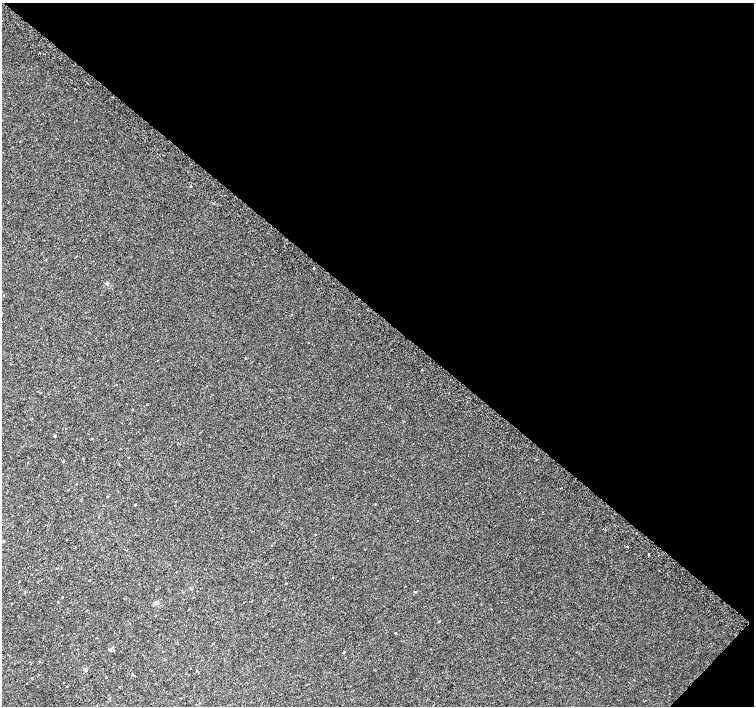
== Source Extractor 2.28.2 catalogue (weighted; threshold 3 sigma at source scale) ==
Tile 8 of 4 x 4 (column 4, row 2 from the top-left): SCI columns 4544-6046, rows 3080-4486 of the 6074 x 6092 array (HDU 1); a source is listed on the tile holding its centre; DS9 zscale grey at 2 x 2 block average (1 PNG px = mean of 2 x 2 image px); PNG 756 x 708 px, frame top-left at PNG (2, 3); no overlay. Shown black and unused: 45% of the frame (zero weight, under 2 of 3 exposures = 2% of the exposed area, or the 3 px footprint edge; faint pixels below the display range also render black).
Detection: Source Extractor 2.28.2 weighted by HDU 2 'WHT'; one run over the whole footprint, this tile lists its part. Background 0.021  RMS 0.0081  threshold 0.0363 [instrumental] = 3 sigma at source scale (4.5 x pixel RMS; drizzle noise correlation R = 1.50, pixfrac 1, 0.0396/0.0396 arcsec/px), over >= 5 px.
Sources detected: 25; all 25 listed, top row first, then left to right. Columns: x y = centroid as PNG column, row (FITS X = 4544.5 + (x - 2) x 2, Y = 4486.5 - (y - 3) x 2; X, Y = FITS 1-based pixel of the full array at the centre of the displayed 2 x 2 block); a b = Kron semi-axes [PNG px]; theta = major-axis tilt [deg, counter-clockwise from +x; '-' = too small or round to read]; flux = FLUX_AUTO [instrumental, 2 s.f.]
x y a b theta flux
190 186 2 2 - 2.6
46 260 2 2 - 1.2
314 268 2 2 - 2.7
245 358 2 2 - 0.77
55 436 2 2 - 1.6
63 461 2 2 - 1.8
108 496 2 2 - 0.76
375 504 2 2 - 1.1
135 505 2 2 - 1.5
417 521 2 2 - 0.53
315 534 2 2 - 0.72
67 539 2 2 - 0.8
3 541 3 2 - 1.1
627 547 2 2 - 2.9
648 554 2 2 - 8.1
57 568 2 2 - 0.83
37 582 2 2 - 0.9
286 583 2 2 - 0.8
415 592 2 2 - 1.5
156 603 5 3 - 2.8
439 621 2 2 - 1.2
395 633 2 2 - 1.1
213 644 2 2 - 0.82
344 652 3 2 - 1.1
196 704 2 2 - 0.63
Diffuse or blended objects may show on this block-average render without a row.